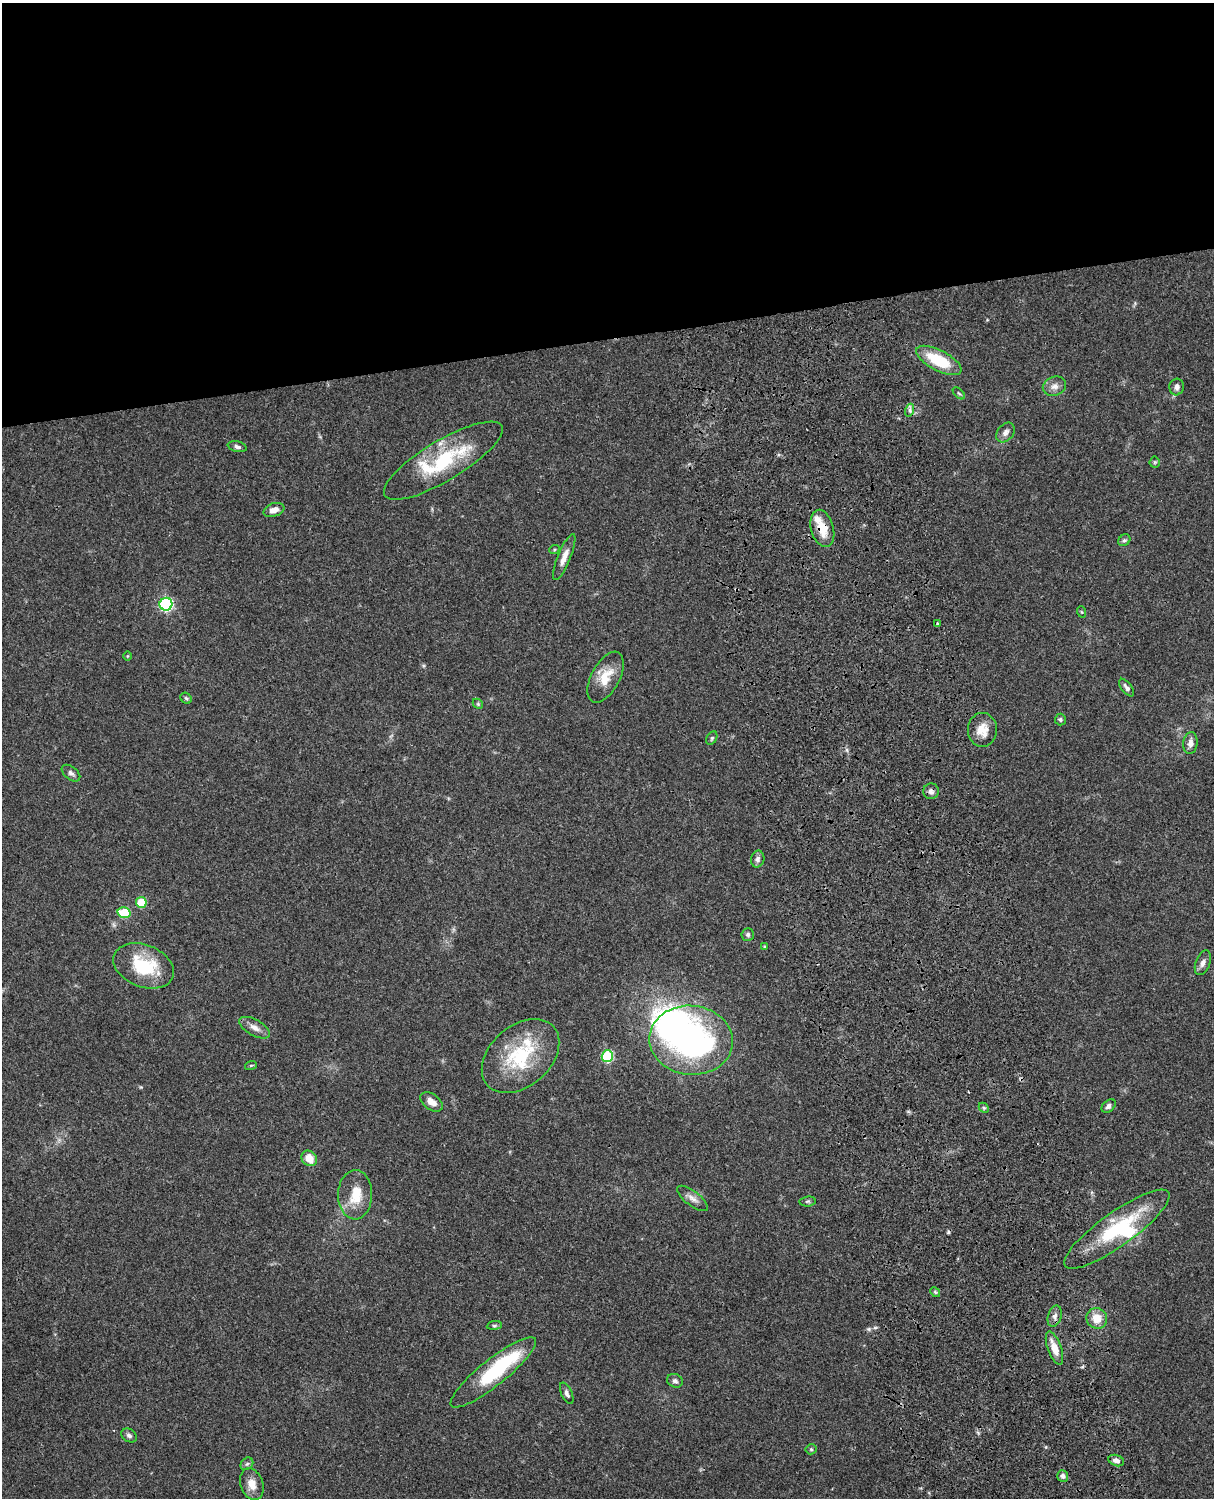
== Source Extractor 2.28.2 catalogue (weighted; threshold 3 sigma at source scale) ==
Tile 2 of 4 x 3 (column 2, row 1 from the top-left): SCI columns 1333-2544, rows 3268-4763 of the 5087 x 4926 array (HDU 1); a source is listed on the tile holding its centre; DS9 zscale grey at full resolution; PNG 1216 x 1500 px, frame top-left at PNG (2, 3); each listed source drawn as its Kron ellipse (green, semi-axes under 4 px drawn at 4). Shown black and unused: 23% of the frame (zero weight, under 3 of 4 exposures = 6% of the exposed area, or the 3 px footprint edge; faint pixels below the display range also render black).
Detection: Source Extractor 2.28.2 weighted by HDU 2 'WHT'; one run over the whole footprint, this tile lists its part. Background 0.099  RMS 0.0063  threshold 0.0285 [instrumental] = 3 sigma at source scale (4.5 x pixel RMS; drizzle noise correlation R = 1.50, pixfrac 1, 0.05/0.05 arcsec/px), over >= 5 px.
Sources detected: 72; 3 inside a brighter object's white glare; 2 cosmic-ray / hot-pixel residue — neither listed nor drawn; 5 inside a brighter listed object's ellipse — not listed separately; the other 62 listed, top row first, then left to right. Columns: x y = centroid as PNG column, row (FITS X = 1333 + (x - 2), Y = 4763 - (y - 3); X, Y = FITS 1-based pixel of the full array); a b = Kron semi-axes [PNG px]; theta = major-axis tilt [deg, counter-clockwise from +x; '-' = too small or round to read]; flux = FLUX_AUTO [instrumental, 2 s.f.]
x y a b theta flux
939 360 25 10 -27 27
1054 386 12 9 21 4
1177 387 8 7 - 2.8
959 393 7 3 -44 0.74
910 410 6 4 72 1.3
1005 432 11 8 49 3.2
237 447 9 5 -13 2
443 461 68 20 31 47
1155 462 5 5 - 0.86
274 510 11 6 19 4.4
822 528 19 11 -74 12
1124 540 6 5 - 1.2
554 550 5 3 - 0.61
564 557 25 6 68 5.7
166 604 6 6 - 110
1082 612 6 3 -70 0.62
937 623 4 2 - 0.52
127 656 5 3 - 0.51
606 677 28 14 62 14
1127 688 10 5 -53 2
186 698 6 5 - 1
478 704 6 4 -47 0.91
1060 720 6 5 - 1.2
982 730 17 14 90 8.7
712 738 7 4 60 1
1190 743 11 7 84 3.5
71 773 10 6 -38 2.2
931 791 8 8 - 2.4
758 859 8 6 79 2.4
141 902 5 5 - 20
124 913 6 5 - 31
748 934 6 6 - 1.4
765 947 3 3 - 0.83
1203 963 13 7 70 3.3
144 966 31 21 -21 33
255 1028 17 8 -29 4.6
691 1040 42 34 -6 160
521 1056 44 30 41 47
607 1056 6 5 - 51
251 1065 6 4 18 0.8
432 1102 12 7 -35 4.9
1109 1106 8 5 42 2
984 1108 6 4 -44 0.84
309 1158 8 7 - 8.6
355 1195 25 17 88 15
692 1198 18 7 -37 4
808 1201 8 5 6 1.2
1117 1229 64 17 35 48
935 1292 5 4 - 0.86
1055 1316 11 7 73 2.6
1097 1318 10 10 - 8.7
494 1325 7 4 7 1
1054 1348 17 6 -70 7.9
493 1372 54 13 39 48
675 1381 8 6 -23 2
567 1393 11 5 -67 2.2
129 1435 8 6 -35 2.1
811 1449 5 5 - 0.94
1116 1461 8 5 -19 3.1
247 1464 7 5 43 1.4
1063 1476 6 5 - 2.3
252 1484 16 11 -70 7.2
Overlapping masked pixels (flux is a lower limit): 2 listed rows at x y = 822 528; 931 791